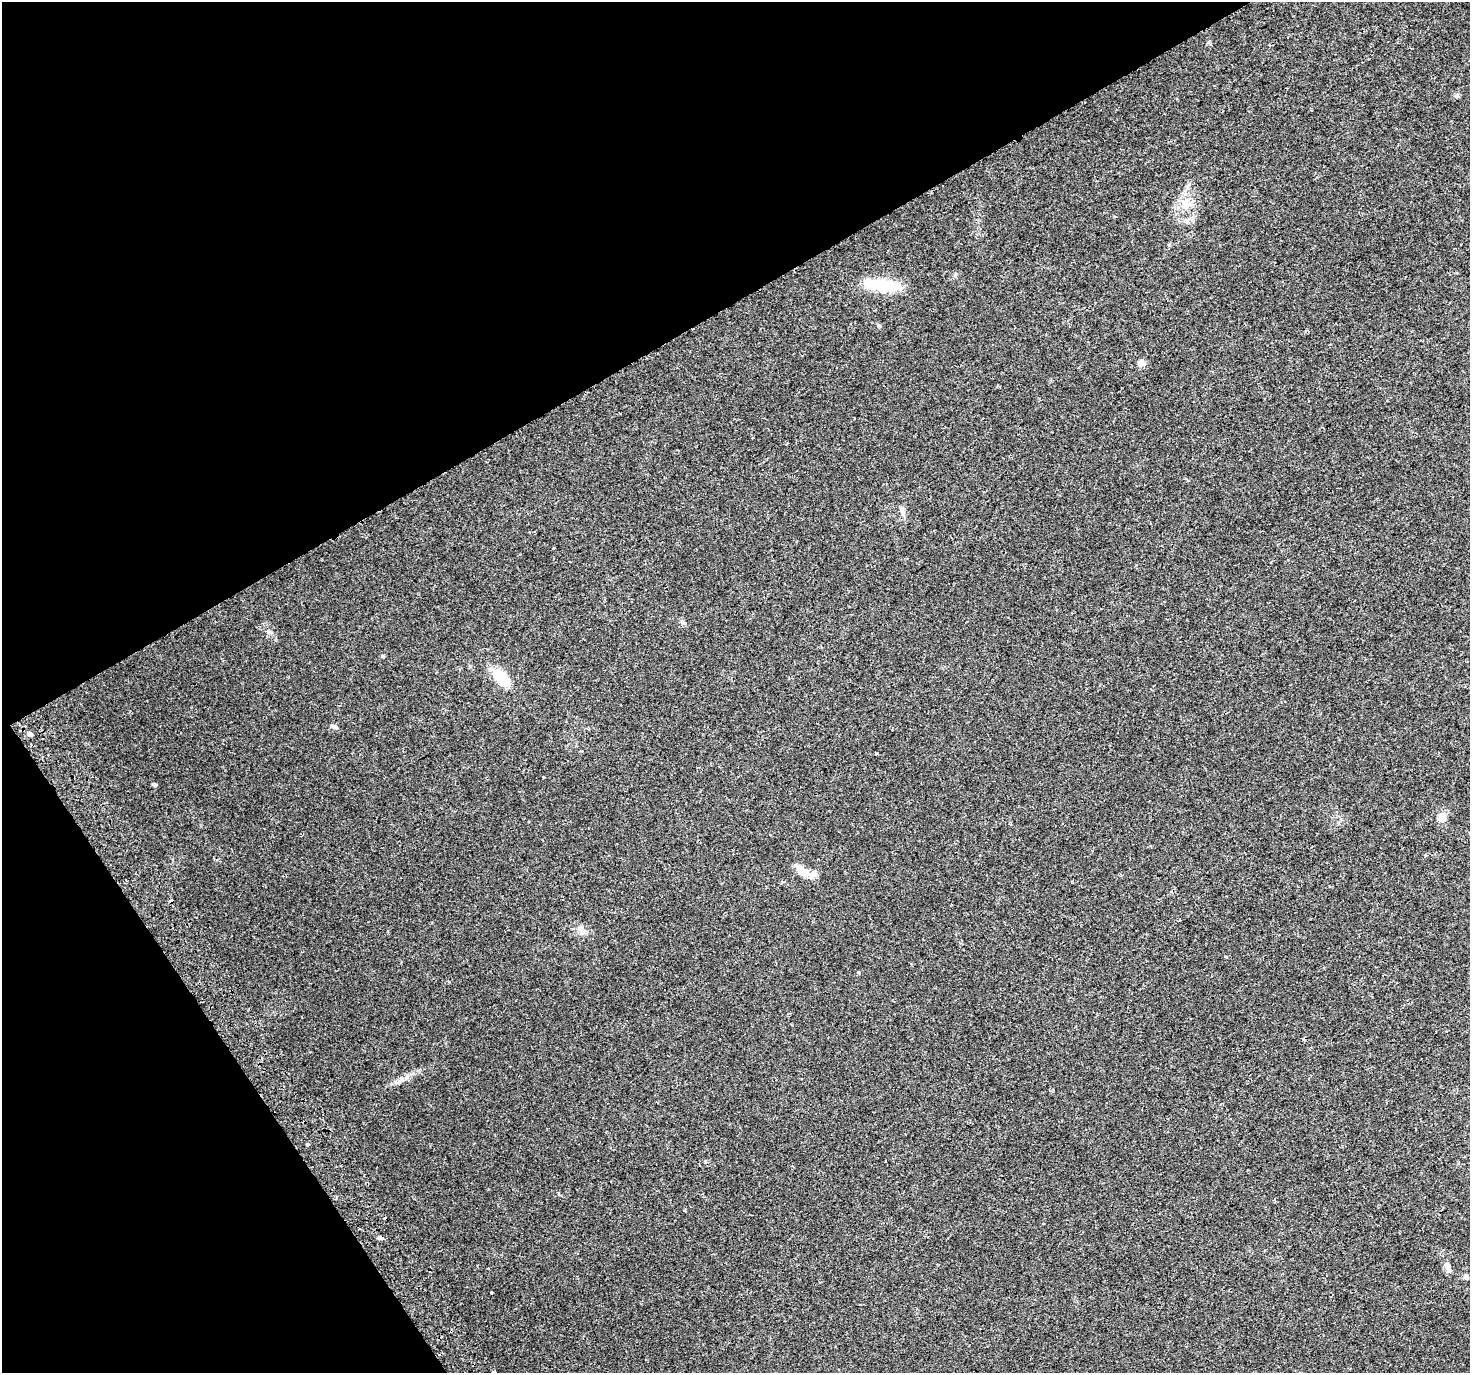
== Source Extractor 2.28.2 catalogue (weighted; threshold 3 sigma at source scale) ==
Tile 5 of 4 x 4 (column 1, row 2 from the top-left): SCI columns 41-1508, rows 2940-4310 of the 5951 x 5823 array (HDU 1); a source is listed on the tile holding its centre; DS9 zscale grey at full resolution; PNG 1472 x 1375 px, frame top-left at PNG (2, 2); no overlay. Shown black and unused: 30% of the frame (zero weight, under 2 of 3 exposures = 2% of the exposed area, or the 3 px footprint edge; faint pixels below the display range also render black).
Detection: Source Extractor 2.28.2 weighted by HDU 2 'WHT'; one run over the whole footprint, this tile lists its part. Background 0.0227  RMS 0.0054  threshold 0.0241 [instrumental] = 3 sigma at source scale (4.5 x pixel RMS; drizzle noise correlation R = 1.50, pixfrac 1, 0.0396/0.0396 arcsec/px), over >= 5 px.
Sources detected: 28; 1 cosmic-ray / hot-pixel residue — not listed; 2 inside a brighter listed object's ellipse — not listed separately; the other 25 listed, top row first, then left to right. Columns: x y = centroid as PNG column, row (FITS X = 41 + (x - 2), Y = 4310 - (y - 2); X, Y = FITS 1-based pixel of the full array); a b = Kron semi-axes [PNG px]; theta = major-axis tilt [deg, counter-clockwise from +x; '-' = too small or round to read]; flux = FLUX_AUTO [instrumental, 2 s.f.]
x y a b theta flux
1457 96 6 6 - 1
1186 204 12 6 -16 3.5
883 285 38 14 -7 21
1142 363 6 5 - 4.5
902 511 8 6 -87 1.6
553 548 3 3 - 1.3
682 622 7 5 -37 1.1
382 656 5 4 - 0.67
502 677 19 9 -46 17
334 726 9 4 -12 1.1
29 734 4 4 - 14
876 753 3 2 - 0.68
154 785 6 5 - 0.72
1442 816 14 9 63 3.6
803 872 24 10 -35 6.2
171 901 4 3 - 3
583 932 8 5 -34 1.6
858 972 3 3 - 3.7
1304 1039 5 3 - 0.55
308 1144 3 3 - 2.5
380 1237 3 3 - 15
1448 1268 13 7 -69 2.3
1466 1276 7 6 - 1.3
491 1292 3 3 - 1.2
494 1372 4 3 - 4.4
Overlapping masked pixels (flux is a lower limit): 1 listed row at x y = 171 901
Isophote crosses this tile's border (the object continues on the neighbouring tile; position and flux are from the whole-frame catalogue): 1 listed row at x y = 494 1372
Unlisted compact peaks at least as high as the median listed source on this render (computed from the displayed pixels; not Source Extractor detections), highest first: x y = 268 632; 878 325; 955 275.